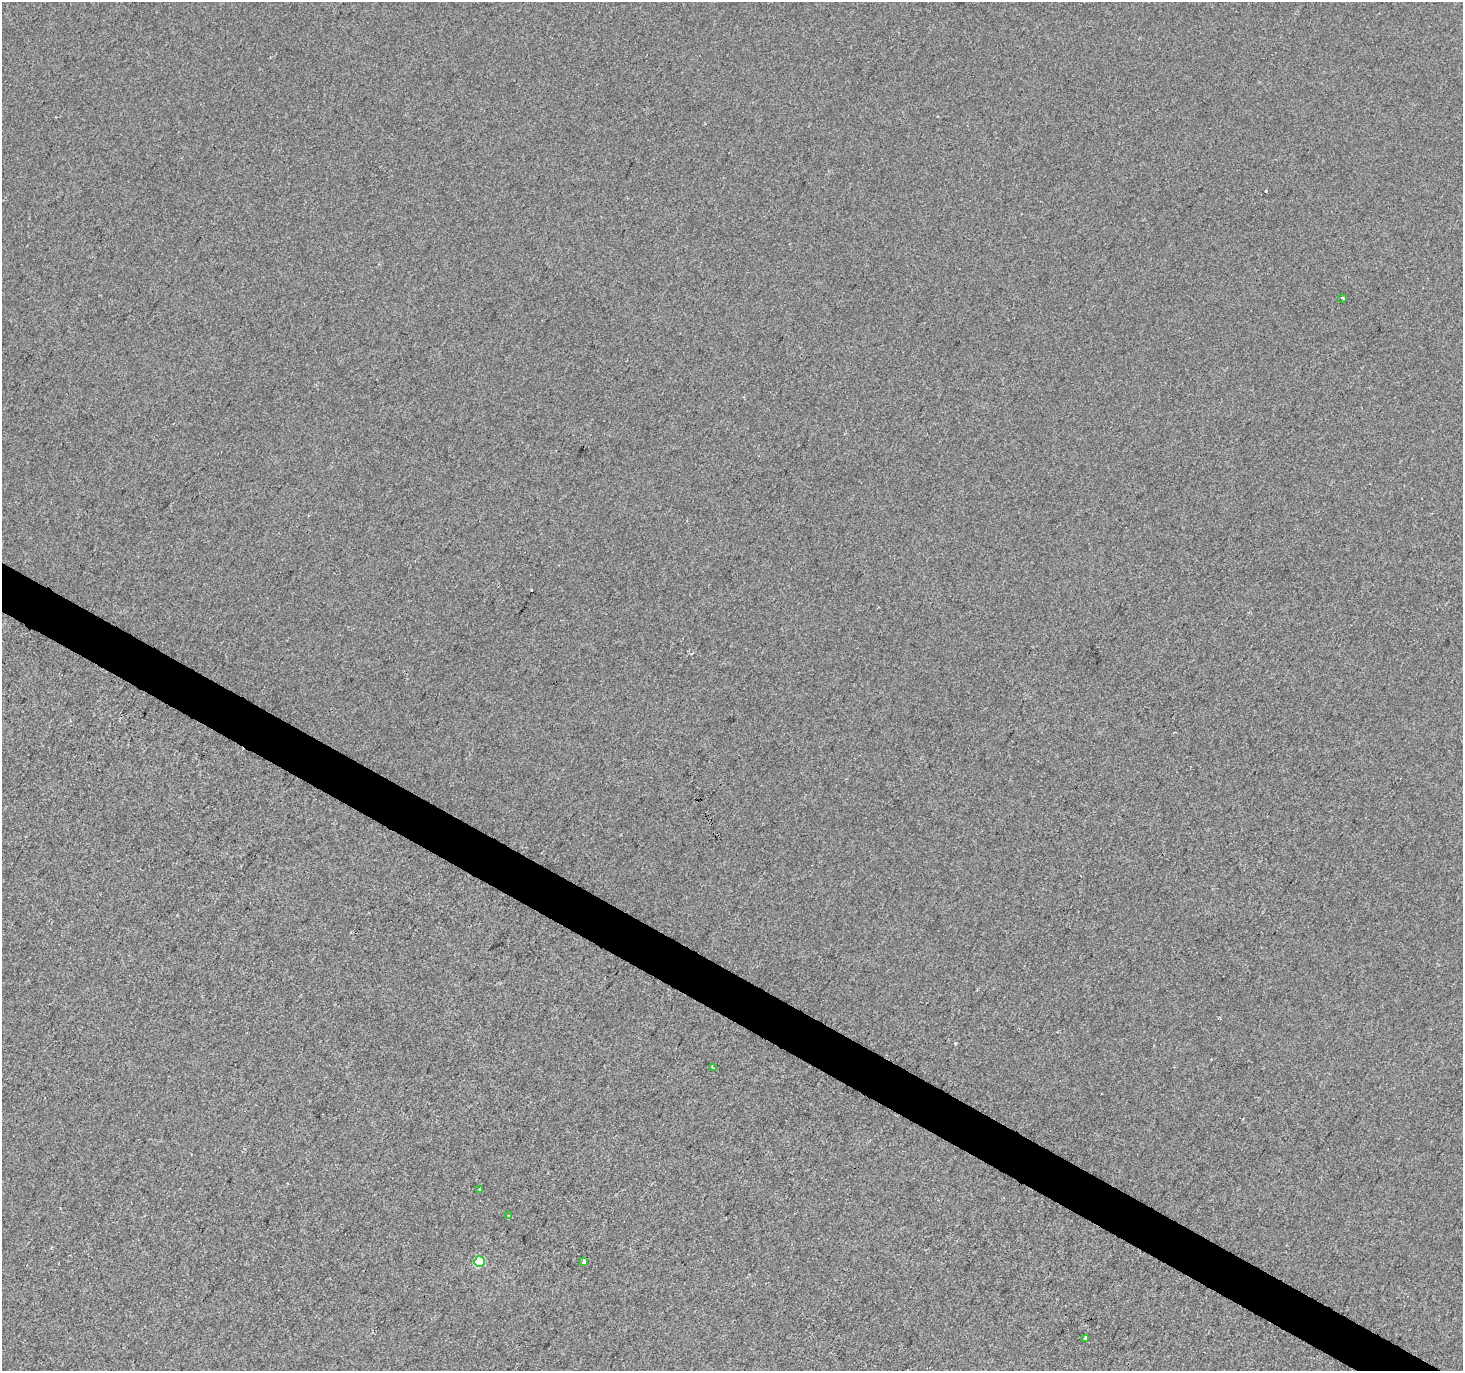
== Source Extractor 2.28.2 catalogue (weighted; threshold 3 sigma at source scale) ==
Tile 6 of 4 x 4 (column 2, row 2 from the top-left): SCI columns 1469-2929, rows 2999-4367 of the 5852 x 5929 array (HDU 1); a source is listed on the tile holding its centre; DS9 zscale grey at full resolution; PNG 1465 x 1373 px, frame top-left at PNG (2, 2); each listed source drawn as its Kron ellipse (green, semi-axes under 4 px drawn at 4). Shown black and unused: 3% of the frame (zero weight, under 2 of 3 exposures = <1% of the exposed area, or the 3 px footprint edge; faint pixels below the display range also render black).
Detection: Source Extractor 2.28.2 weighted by HDU 2 'WHT'; one run over the whole footprint, this tile lists its part. Background 8.37e-04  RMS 0.0056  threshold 0.0254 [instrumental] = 3 sigma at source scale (4.5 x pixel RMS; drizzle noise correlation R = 1.50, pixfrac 1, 0.0396/0.0396 arcsec/px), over >= 5 px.
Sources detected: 10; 3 cosmic-ray / hot-pixel residue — neither listed nor drawn; the other 7 listed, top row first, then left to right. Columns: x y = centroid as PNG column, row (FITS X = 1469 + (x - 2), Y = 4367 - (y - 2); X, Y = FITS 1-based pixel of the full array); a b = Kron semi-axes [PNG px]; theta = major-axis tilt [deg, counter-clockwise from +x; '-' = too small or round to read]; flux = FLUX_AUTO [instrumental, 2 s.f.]
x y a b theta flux
1343 298 3 3 - 4.4
713 1068 3 3 - 0.67
480 1190 4 3 - 1.8
509 1216 4 3 - 2.8
584 1261 3 3 - 9
479 1262 5 5 - 35
1085 1339 3 3 - 1.9